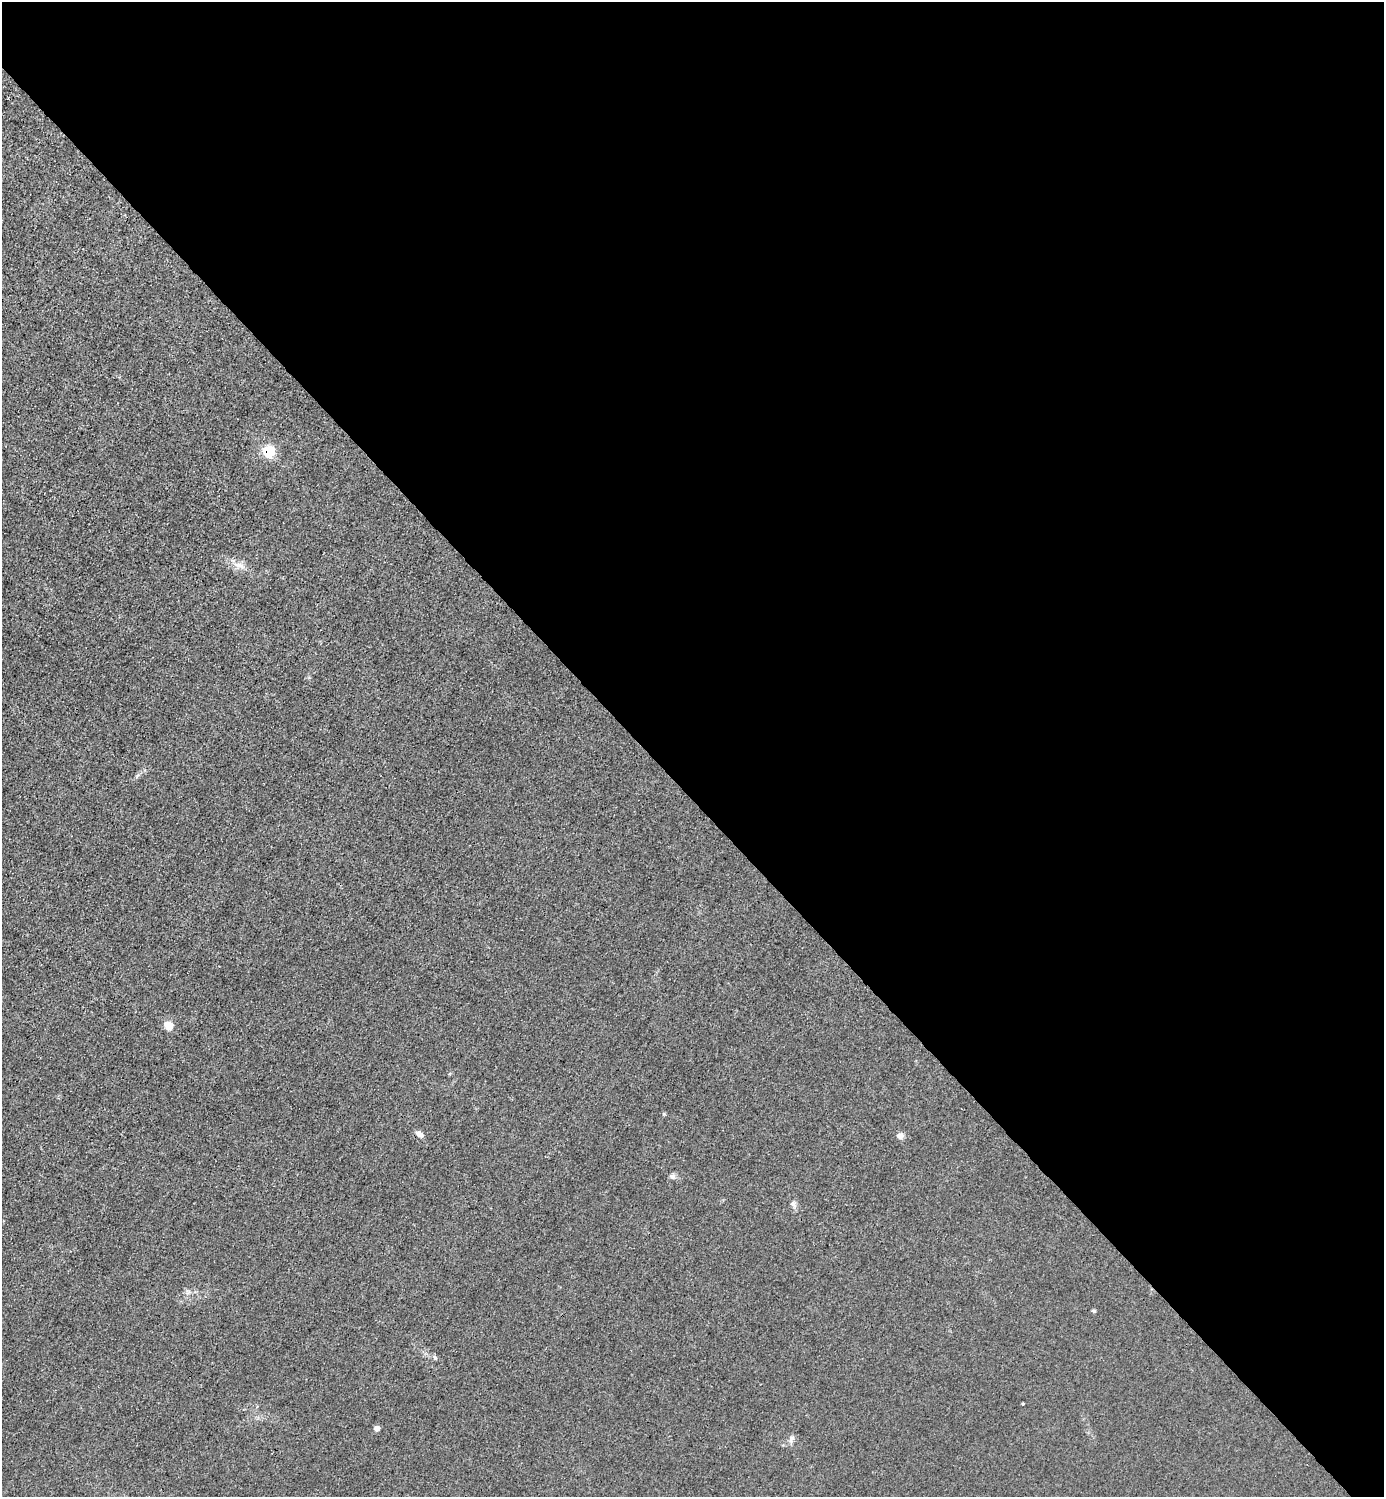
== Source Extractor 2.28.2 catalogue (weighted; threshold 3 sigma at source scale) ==
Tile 8 of 4 x 4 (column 4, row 2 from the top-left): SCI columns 4448-5829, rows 2993-4487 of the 5985 x 5985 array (HDU 1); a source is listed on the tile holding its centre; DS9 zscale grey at full resolution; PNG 1386 x 1499 px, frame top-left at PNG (2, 2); no overlay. Shown black and unused: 53% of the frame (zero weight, under 3 of 4 exposures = <1% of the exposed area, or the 3 px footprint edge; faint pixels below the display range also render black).
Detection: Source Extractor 2.28.2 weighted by HDU 2 'WHT'; one run over the whole footprint, this tile lists its part. Background 0.0216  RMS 0.0063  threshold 0.0283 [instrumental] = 3 sigma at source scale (4.5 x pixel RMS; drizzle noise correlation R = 1.50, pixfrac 1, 0.05/0.05 arcsec/px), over >= 5 px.
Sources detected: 11; all 11 listed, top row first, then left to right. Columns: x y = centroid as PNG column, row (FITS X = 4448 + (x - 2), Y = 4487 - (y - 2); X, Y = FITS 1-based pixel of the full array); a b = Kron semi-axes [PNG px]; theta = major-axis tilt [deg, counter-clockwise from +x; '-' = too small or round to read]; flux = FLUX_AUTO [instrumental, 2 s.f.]
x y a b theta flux
269 452 6 6 - 62
239 565 16 6 -24 4.7
168 1026 6 5 - 19
419 1134 10 6 -40 3.1
900 1136 7 7 - 3.6
673 1176 8 7 - 1.9
794 1204 9 6 -61 2.2
1093 1311 5 4 - 0.89
435 1358 6 5 - 1.1
377 1428 5 4 - 4.5
791 1439 12 6 65 2.6
Overlapping masked pixels (flux is a lower limit): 1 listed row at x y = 269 452
Unlisted compact peaks at least as high as the median listed source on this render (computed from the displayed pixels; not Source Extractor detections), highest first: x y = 1023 1404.